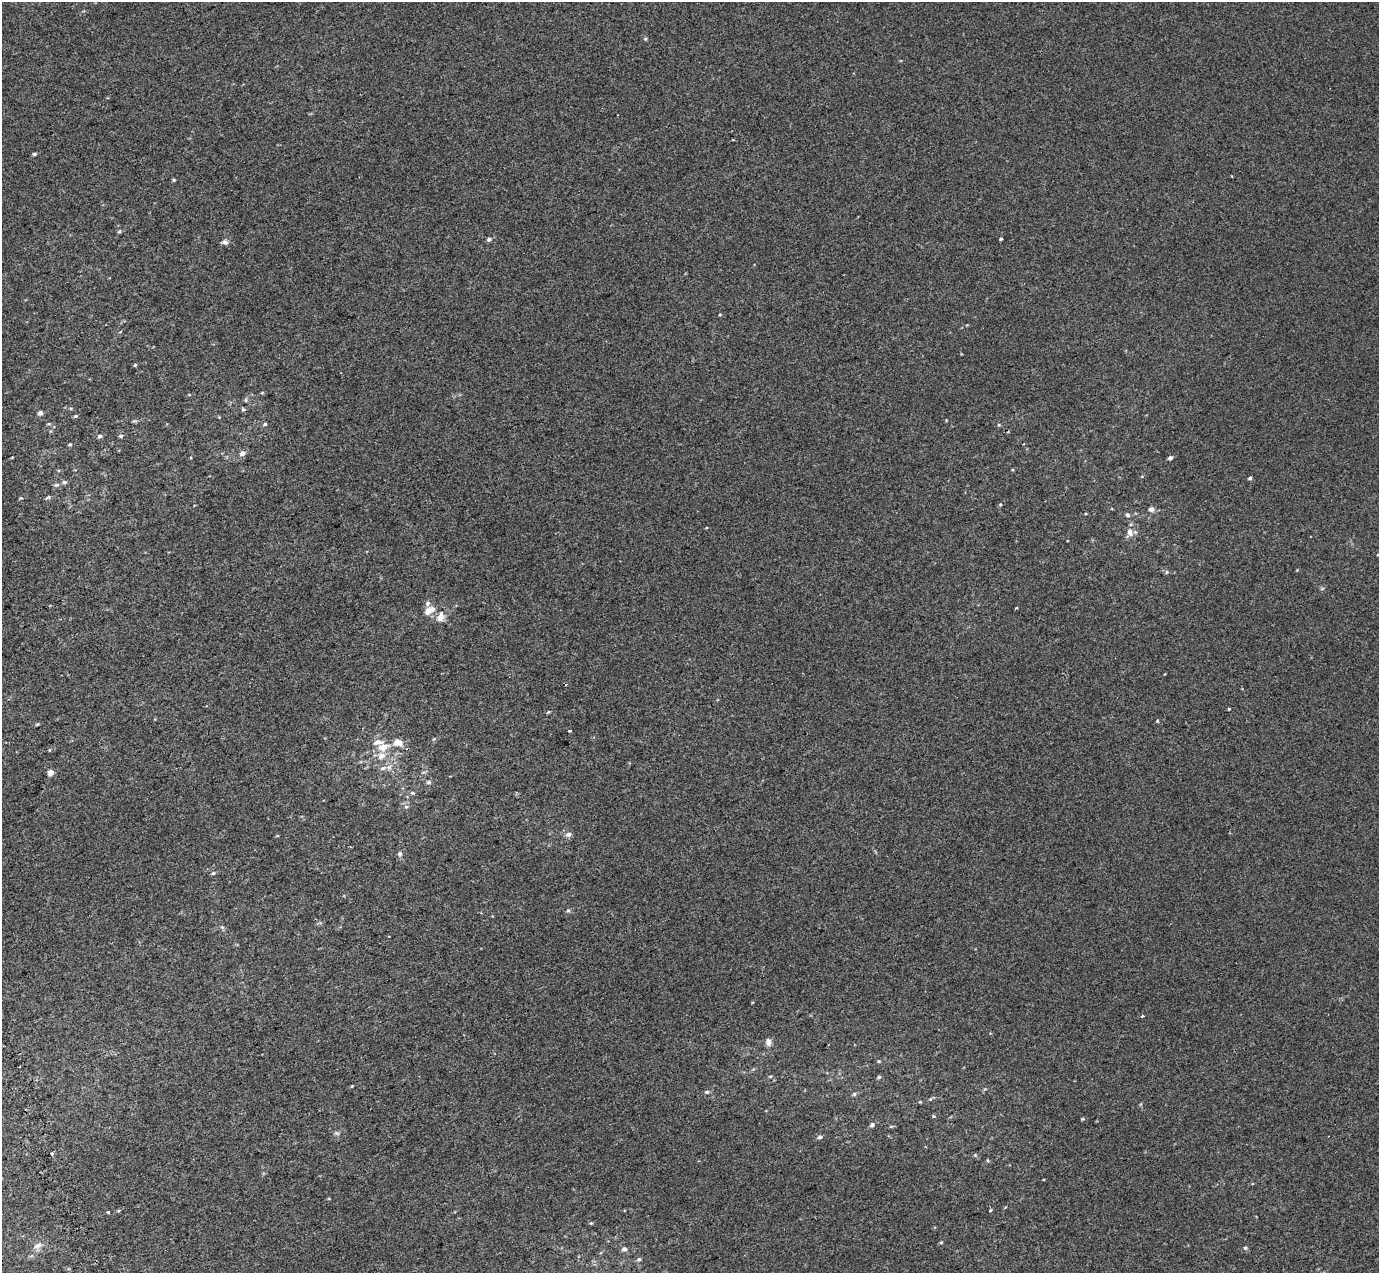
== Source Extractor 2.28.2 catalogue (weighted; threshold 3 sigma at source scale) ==
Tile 7 of 4 x 4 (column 3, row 2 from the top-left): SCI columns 2857-4233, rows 2767-4037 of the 5712 x 5475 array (HDU 1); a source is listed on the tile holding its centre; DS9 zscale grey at full resolution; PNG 1381 x 1275 px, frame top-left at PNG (2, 2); no overlay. Shown black and unused: <1% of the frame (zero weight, under 2 of 3 exposures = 6% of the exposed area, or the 3 px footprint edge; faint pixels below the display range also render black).
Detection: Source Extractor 2.28.2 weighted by HDU 2 'WHT'; one run over the whole footprint, this tile lists its part. Background 0.00395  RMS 0.007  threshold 0.0313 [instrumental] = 3 sigma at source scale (4.5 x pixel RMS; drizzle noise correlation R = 1.50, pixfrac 1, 0.0396/0.0396 arcsec/px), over >= 5 px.
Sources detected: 87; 2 cosmic-ray / hot-pixel residue — not listed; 4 inside a brighter listed object's ellipse — not listed separately; the other 81 listed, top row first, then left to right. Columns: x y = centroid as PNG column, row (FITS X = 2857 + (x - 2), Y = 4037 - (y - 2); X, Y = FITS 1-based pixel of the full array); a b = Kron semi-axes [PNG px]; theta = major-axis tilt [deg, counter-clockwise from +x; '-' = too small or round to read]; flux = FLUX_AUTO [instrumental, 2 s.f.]
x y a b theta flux
645 39 5 4 - 0.83
34 154 5 4 - 1
174 180 4 4 - 0.83
119 231 5 4 - 0.86
489 239 5 4 - 1.7
1001 239 4 3 - 1.3
225 242 8 6 -35 1.9
720 315 4 3 - 0.49
135 365 4 4 - 0.77
262 393 6 3 19 0.62
243 409 6 4 -44 0.91
40 413 4 4 - 2.8
76 416 6 4 25 0.92
946 420 4 2 - 0.4
49 424 6 3 -17 0.76
265 424 6 4 17 0.96
999 425 5 4 - 0.8
100 436 6 5 - 1.4
120 436 5 4 - 1.1
70 444 5 4 - 0.8
242 453 6 5 - 3.4
12 457 4 3 - 0.49
1170 458 4 4 - 1.9
1250 478 4 3 - 1.2
64 482 6 5 - 1.4
57 485 7 5 1 1.4
48 497 8 2 20 0.94
21 498 4 4 - 0.59
1000 504 5 4 - 0.74
1151 509 6 6 - 2.4
1128 515 6 5 - 1.4
1130 532 11 8 -87 4.7
1166 572 6 4 89 0.86
1322 589 6 3 19 0.77
1016 608 4 2 - 0.67
429 611 14 7 35 6.5
440 617 15 9 75 5.3
1229 709 4 3 - 0.55
548 712 5 3 - 0.71
1157 720 3 3 - 1.1
37 724 5 3 - 0.66
570 731 3 2 - 0.83
383 747 16 10 20 8.7
49 750 5 3 - 0.59
383 768 9 6 16 2.8
51 772 4 4 - 7
428 782 6 6 - 1.4
412 793 6 5 - 1
406 806 6 4 0 1
568 834 7 6 - 2.4
400 854 7 6 - 1.7
213 873 5 5 - 1.1
568 911 6 4 0 0.94
222 927 6 5 - 1
1142 1016 4 3 - 0.75
768 1042 11 7 -84 2.8
879 1061 5 3 - 0.65
770 1076 6 3 -17 0.7
879 1077 5 4 - 1.1
352 1086 4 3 - 0.53
707 1092 5 5 - 1.2
854 1094 5 5 - 1.1
930 1099 5 4 - 0.86
920 1102 4 4 - 0.59
933 1116 5 3 - 0.65
1082 1119 5 4 - 0.75
872 1125 6 5 - 1.8
337 1133 9 4 -22 1.2
820 1137 6 5 - 1.5
52 1153 3 3 - 17
975 1155 6 4 -45 0.88
988 1160 5 4 - 0.68
118 1210 3 3 - 1.8
990 1210 4 3 - 0.64
108 1212 3 3 - 3.2
591 1223 5 4 - 0.74
941 1242 4 4 - 0.7
38 1246 13 8 26 3.9
1245 1248 5 4 - 1
624 1249 7 6 - 2.1
639 1259 6 5 - 1.4